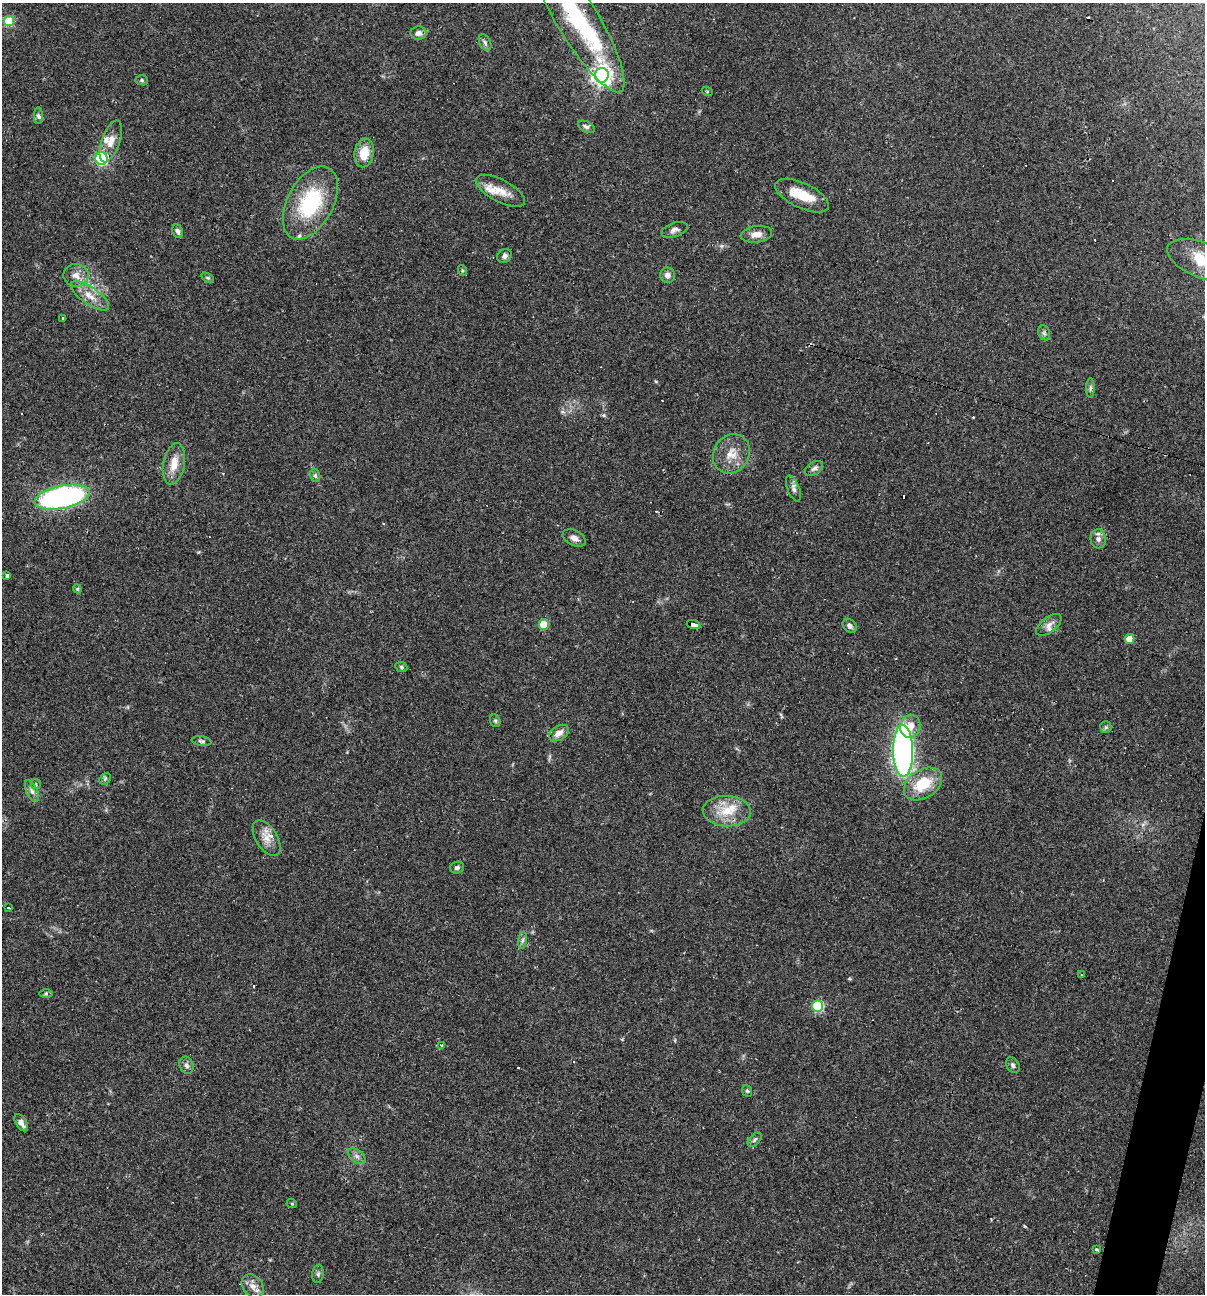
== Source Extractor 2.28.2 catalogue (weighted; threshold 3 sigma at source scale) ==
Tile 6 of 4 x 4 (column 2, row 2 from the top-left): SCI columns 1452-2654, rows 2583-3874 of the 5184 x 5165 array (HDU 1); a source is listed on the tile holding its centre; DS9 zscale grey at full resolution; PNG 1207 x 1296 px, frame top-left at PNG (2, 3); each listed source drawn as its Kron ellipse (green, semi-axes under 4 px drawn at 4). Shown black and unused: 1% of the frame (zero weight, under 2 of 3 exposures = <1% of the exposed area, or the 3 px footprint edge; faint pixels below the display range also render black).
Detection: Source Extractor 2.28.2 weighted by HDU 2 'WHT'; one run over the whole footprint, this tile lists its part. Background 0.0493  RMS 0.005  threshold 0.0227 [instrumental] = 3 sigma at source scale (4.5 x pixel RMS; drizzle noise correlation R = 1.50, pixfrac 1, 0.05/0.05 arcsec/px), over >= 5 px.
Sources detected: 90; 10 cosmic-ray / hot-pixel residue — neither listed nor drawn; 7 inside a brighter listed object's ellipse — not listed separately; the other 73 listed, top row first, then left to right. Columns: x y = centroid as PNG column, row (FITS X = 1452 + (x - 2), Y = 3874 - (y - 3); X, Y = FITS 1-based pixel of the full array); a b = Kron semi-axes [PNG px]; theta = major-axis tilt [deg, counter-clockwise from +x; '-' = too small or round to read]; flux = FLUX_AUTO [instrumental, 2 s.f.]
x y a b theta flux
576 17 87 20 -59 56
9 21 5 5 - 27
419 33 8 6 -3 2.7
485 42 9 5 -63 1.4
602 75 7 7 - 260
142 80 6 5 - 0.91
707 91 5 3 - 0.46
38 116 8 4 89 1.2
586 127 9 5 -28 1.2
111 141 22 9 71 5.3
364 153 14 9 80 9.5
101 158 6 6 - 55
500 191 27 11 -28 7.4
802 196 29 12 -25 12
310 203 40 23 62 40
674 230 13 7 18 2.2
178 231 7 5 -66 1.4
756 234 16 8 8 4.1
504 256 8 6 34 1.7
1202 260 37 17 -22 21
462 270 5 3 - 0.55
76 275 12 11 - 3.9
667 275 7 7 - 2.6
208 278 7 4 -30 0.78
90 296 22 8 -34 6.5
62 318 3 3 - 0.43
1044 333 8 5 -70 1.2
1090 388 10 4 90 1
731 454 20 17 58 8.7
174 464 21 10 79 7.4
814 468 10 6 33 1.6
315 475 7 5 -75 0.86
793 488 14 6 -69 2.2
62 497 28 11 11 130
574 538 12 7 -25 2.7
1098 539 9 7 -87 2.3
7 576 4 3 - 1.6
77 589 4 4 - 0.66
544 625 5 5 - 15
694 625 7 4 -18 48
1049 625 15 7 39 3.1
850 626 8 6 -46 1.9
1129 639 5 4 - 7.4
401 667 6 5 - 0.82
495 721 6 5 - 0.84
910 726 11 10 - 5.2
1106 727 6 5 - 0.93
559 733 10 7 32 3.7
202 741 10 5 -9 1.1
903 751 26 10 -89 170
105 779 6 5 - 0.84
36 784 5 5 - 0.76
923 784 21 14 33 16
32 791 11 5 -65 2.1
727 811 24 15 -2 12
267 838 20 10 -58 5.8
457 868 7 6 - 1.3
8 908 4 2 - 0.82
522 940 8 4 81 1.2
1081 975 2 2 - 0.36
46 994 7 4 0 0.75
818 1006 5 5 - 45
442 1045 4 3 - 1.1
186 1065 9 6 -67 1.7
1013 1065 8 6 -61 1.5
747 1091 6 4 -67 0.76
21 1123 9 5 -56 2.4
755 1140 8 5 46 1.1
357 1156 10 6 -38 1.8
292 1204 5 3 - 0.46
1096 1250 3 3 - 2.6
318 1274 9 5 82 1.2
253 1286 13 9 -51 3.8
Overlapping masked pixels (flux is a lower limit): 2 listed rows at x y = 576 17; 694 625
Isophote crosses this tile's border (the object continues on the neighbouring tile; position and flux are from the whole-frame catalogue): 2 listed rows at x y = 576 17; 1202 260